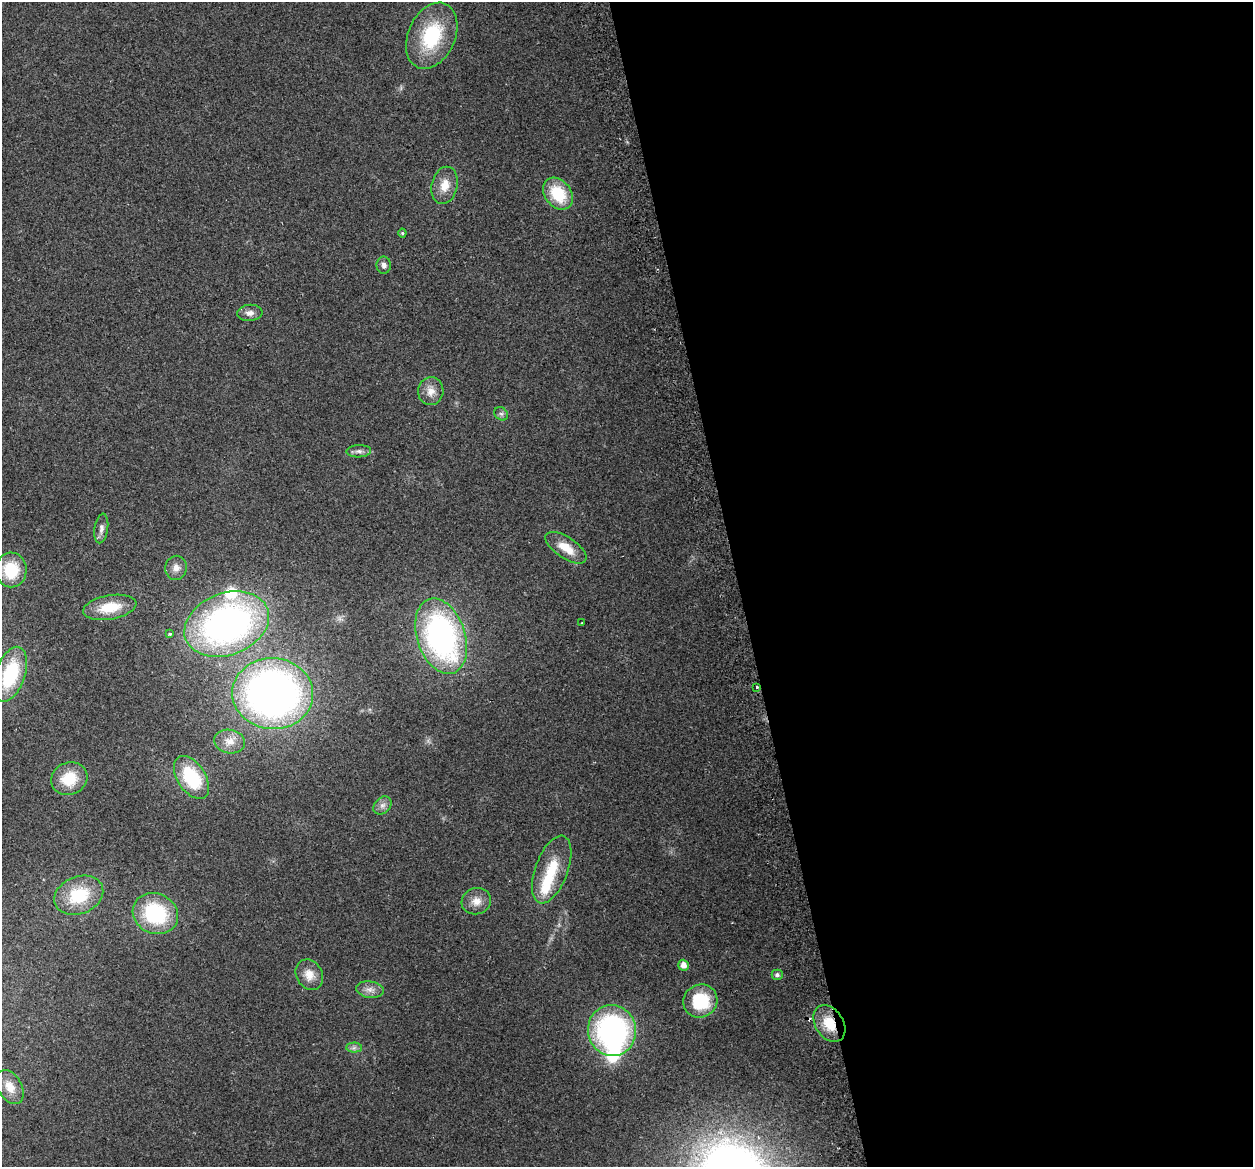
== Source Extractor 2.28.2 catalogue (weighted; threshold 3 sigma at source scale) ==
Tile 8 of 4 x 4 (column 4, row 2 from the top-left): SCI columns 3784-5034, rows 2424-3588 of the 5066 x 4797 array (HDU 1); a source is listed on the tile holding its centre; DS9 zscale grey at full resolution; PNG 1255 x 1169 px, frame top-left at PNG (2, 2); each listed source drawn as its Kron ellipse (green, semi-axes under 4 px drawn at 4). Shown black and unused: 41% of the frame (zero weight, under 2 of 3 exposures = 2% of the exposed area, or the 3 px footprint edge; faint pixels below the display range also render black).
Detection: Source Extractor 2.28.2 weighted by HDU 2 'WHT'; one run over the whole footprint, this tile lists its part. Background 0.118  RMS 0.011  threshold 0.0497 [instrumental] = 3 sigma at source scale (4.5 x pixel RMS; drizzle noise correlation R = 1.50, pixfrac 1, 0.0396/0.0396 arcsec/px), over >= 5 px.
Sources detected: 41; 2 inside a brighter object's white glare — neither listed nor drawn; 1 inside a brighter listed object's ellipse — not listed separately; the other 38 listed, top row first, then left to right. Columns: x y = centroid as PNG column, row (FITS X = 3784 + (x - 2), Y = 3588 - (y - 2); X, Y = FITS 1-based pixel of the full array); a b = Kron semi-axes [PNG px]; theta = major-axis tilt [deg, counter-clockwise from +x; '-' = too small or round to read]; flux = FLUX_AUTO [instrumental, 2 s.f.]
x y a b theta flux
432 36 35 23 66 73
445 185 19 13 77 16
558 194 17 13 -53 41
402 233 4 4 - 1.3
384 265 8 7 - 4.2
250 313 12 8 6 5.9
431 391 14 12 83 11
501 414 7 6 - 2.8
359 451 12 6 3 4.4
101 528 15 6 83 5.6
566 548 24 10 -34 20
176 568 12 11 - 7.6
11 570 17 15 88 43
110 607 27 12 10 30
582 623 3 2 - 0.64
227 624 44 31 21 400
170 634 3 3 - 1.6
441 636 39 24 -72 290
10 674 29 14 71 74
757 687 3 2 - 1.3
273 694 40 35 -3 590
230 741 15 12 -9 11
191 777 24 14 -57 69
69 779 18 16 21 32
382 805 10 8 44 5.2
552 870 35 16 69 38
79 895 25 18 22 49
476 901 15 13 16 11
155 914 23 20 -24 87
683 965 5 5 - 8.6
309 975 16 13 -60 13
777 975 5 5 - 3
370 990 14 8 -7 7.3
700 1001 17 16 - 54
829 1024 20 14 -57 27
612 1031 25 24 - 230
354 1048 7 5 1 3.1
10 1087 18 12 -59 15
Overlapping masked pixels (flux is a lower limit): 1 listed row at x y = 829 1024